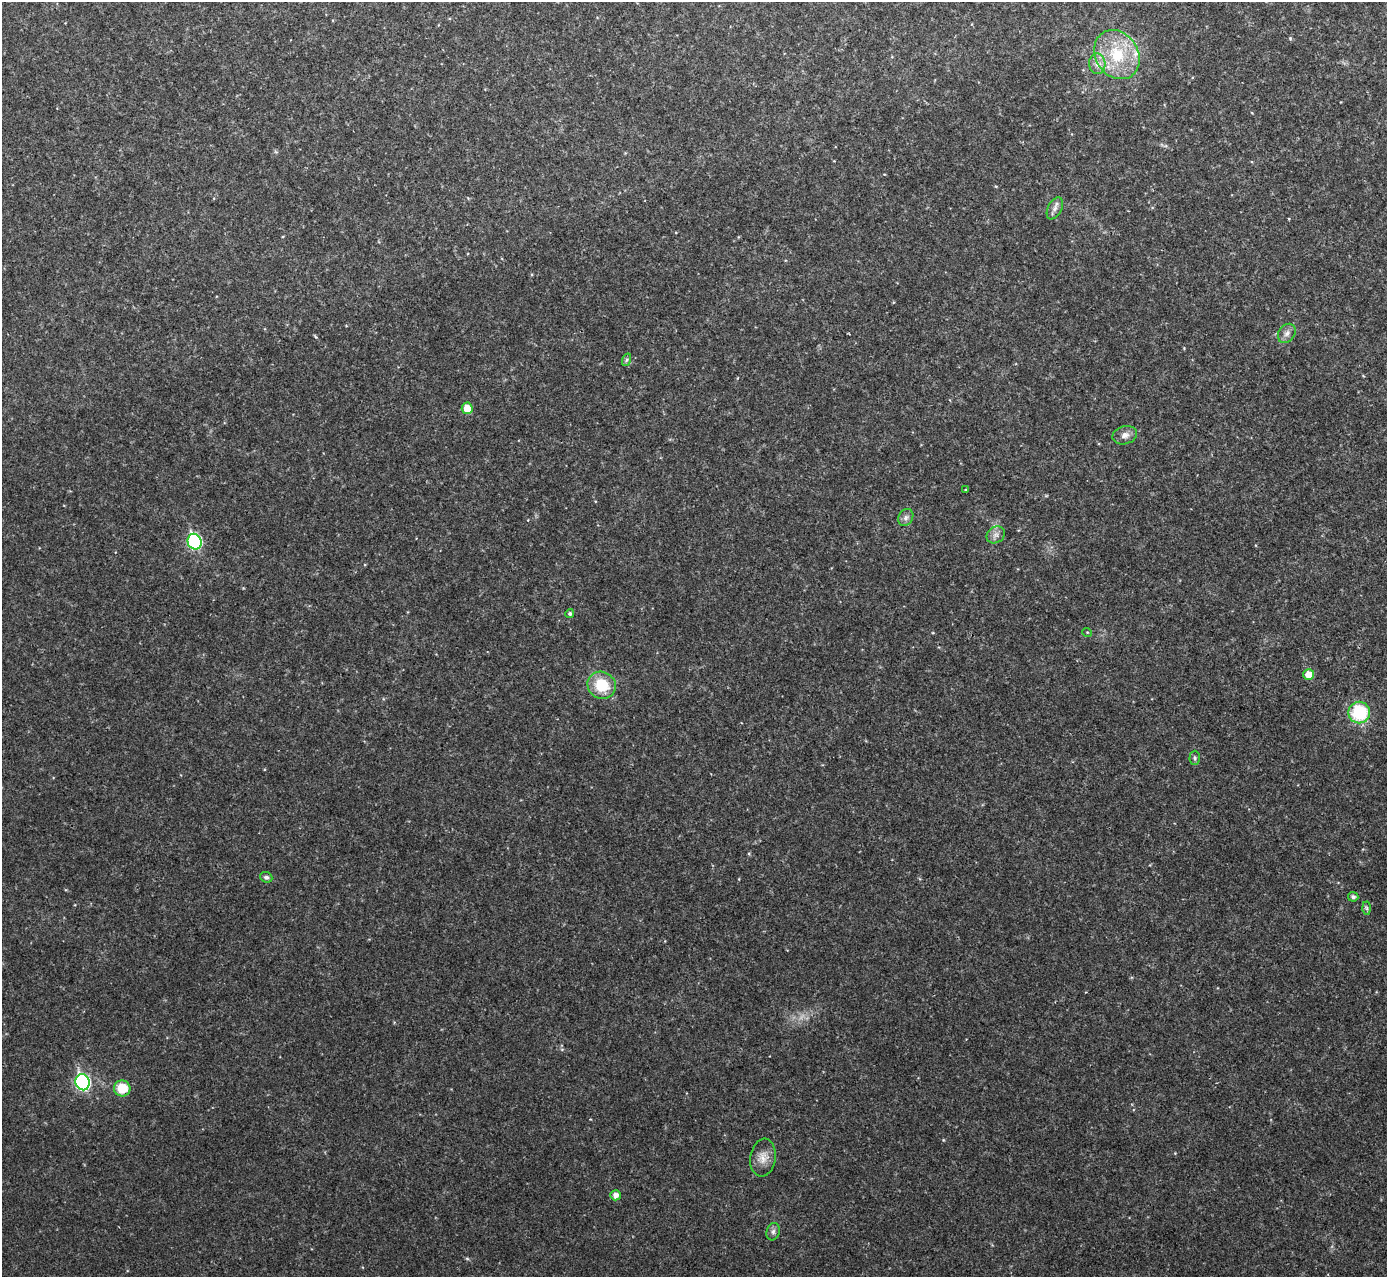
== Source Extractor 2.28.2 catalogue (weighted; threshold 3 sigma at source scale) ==
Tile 10 of 4 x 4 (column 2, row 3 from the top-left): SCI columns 1387-2771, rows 1427-2701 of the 5544 x 5531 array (HDU 1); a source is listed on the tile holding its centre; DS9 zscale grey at full resolution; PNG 1389 x 1279 px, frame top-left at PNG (2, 2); each listed source drawn as its Kron ellipse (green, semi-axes under 4 px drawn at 4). Shown black and unused: <1% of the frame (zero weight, under 2 of 3 exposures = <1% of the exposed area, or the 3 px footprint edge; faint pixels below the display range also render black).
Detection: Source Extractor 2.28.2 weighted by HDU 2 'WHT'; one run over the whole footprint, this tile lists its part. Background 0.0828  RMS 0.0084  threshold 0.0378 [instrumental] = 3 sigma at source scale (4.5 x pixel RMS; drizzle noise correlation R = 1.50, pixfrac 1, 0.05/0.05 arcsec/px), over >= 5 px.
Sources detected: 27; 1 cosmic-ray / hot-pixel residue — neither listed nor drawn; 1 inside a brighter listed object's ellipse — not listed separately; the other 25 listed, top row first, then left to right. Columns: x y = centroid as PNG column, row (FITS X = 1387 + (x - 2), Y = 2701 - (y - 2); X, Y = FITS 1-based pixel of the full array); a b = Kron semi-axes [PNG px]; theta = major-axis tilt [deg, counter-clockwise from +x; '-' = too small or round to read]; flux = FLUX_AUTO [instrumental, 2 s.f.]
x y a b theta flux
1117 55 26 21 -57 39
1097 64 10 8 -85 5.5
1055 208 12 7 63 3.7
1287 333 10 8 55 4
626 360 6 4 70 1.4
467 408 6 5 - 15
1125 435 12 9 15 5.2
966 489 3 3 - 1.1
906 517 9 7 60 3
996 535 9 8 - 3.9
195 542 8 7 - 100
570 614 4 4 - 1.9
1087 632 5 3 - 0.65
1309 675 5 5 - 14
602 685 14 13 - 26
1359 713 11 10 - 48
1195 758 7 5 90 1.8
266 877 6 5 - 2
1353 897 5 5 - 2.4
1367 908 6 4 -88 1.5
83 1082 8 7 - 150
122 1088 8 8 - 20
763 1158 19 12 82 9.3
616 1195 5 5 - 4.5
773 1232 9 6 75 2.8